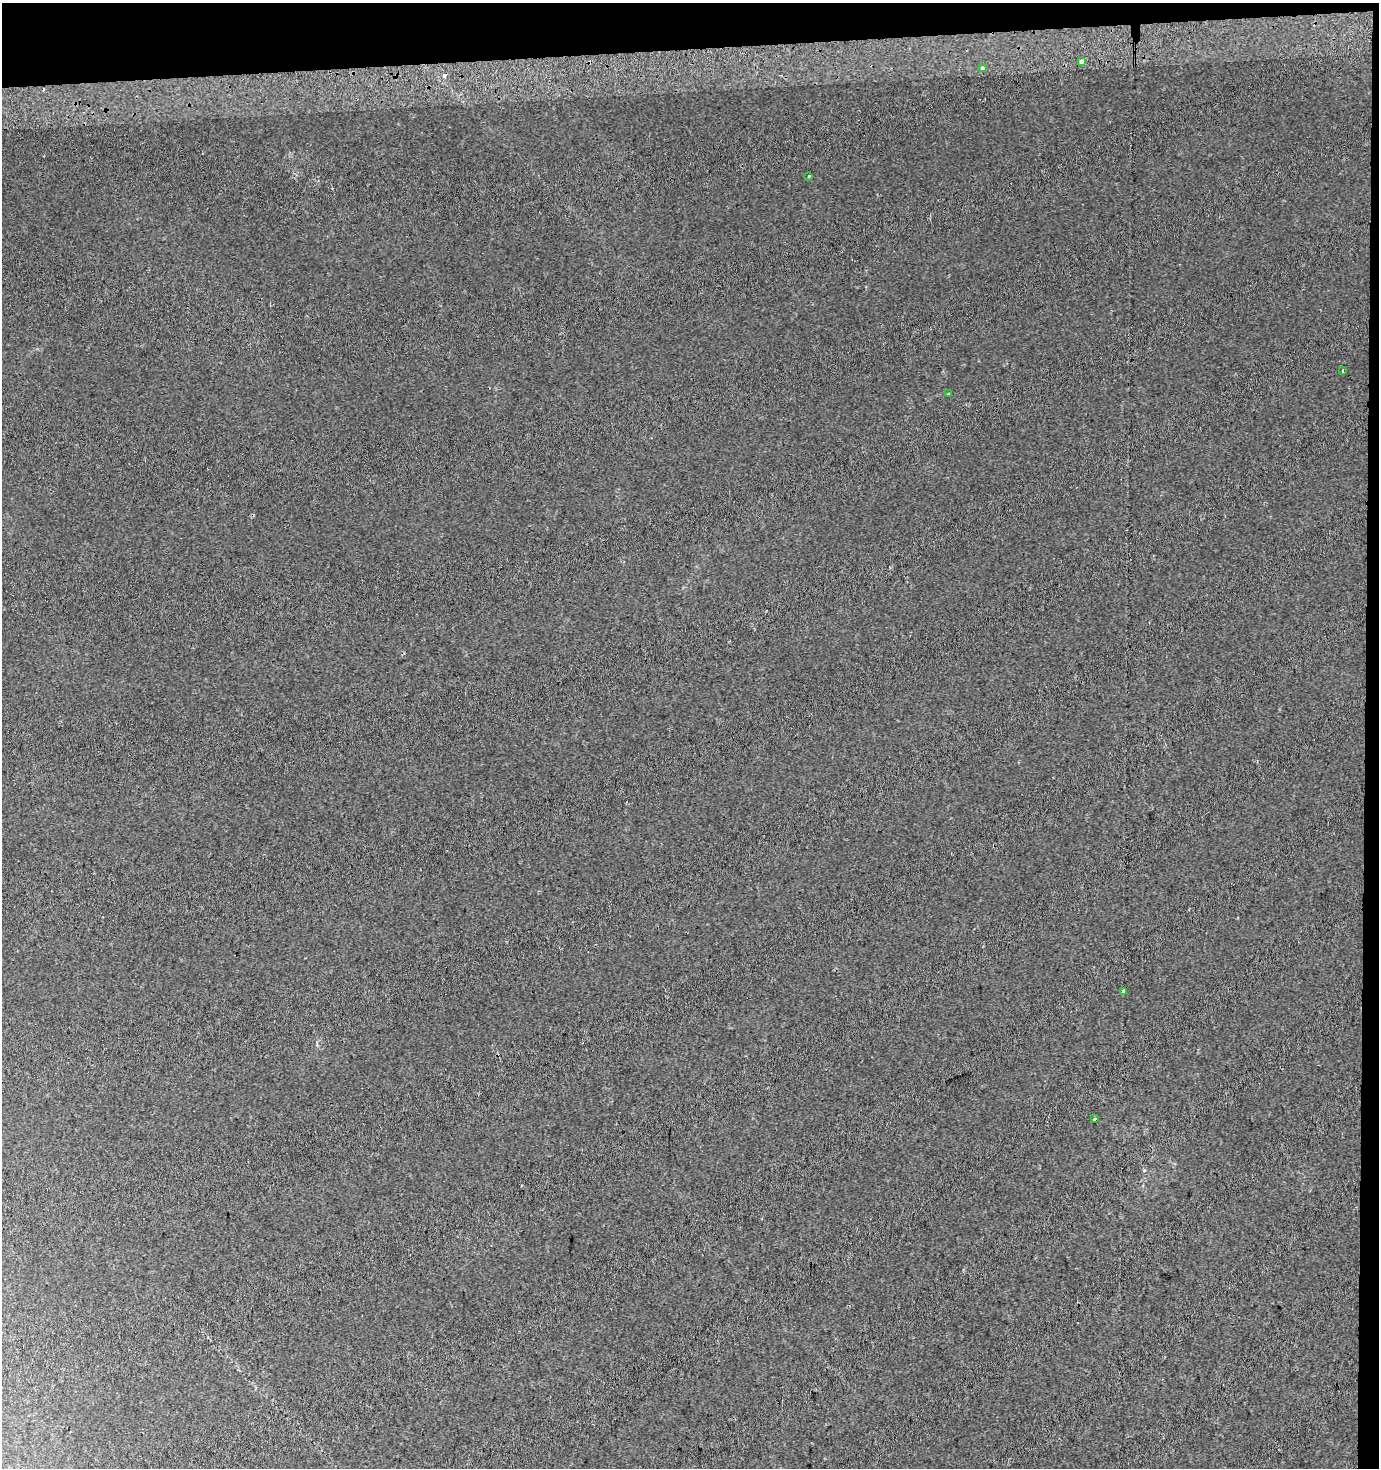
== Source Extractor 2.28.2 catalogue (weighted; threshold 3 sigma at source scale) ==
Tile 3 of 3 x 3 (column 3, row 1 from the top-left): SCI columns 2755-4131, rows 2972-4437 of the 4131 x 4478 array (HDU 1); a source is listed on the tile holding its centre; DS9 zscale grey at full resolution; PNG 1381 x 1470 px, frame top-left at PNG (2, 3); each listed source drawn as its Kron ellipse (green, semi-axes under 4 px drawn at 4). Shown black and unused: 4% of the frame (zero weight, under 2 of 3 exposures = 2% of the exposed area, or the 3 px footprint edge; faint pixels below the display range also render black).
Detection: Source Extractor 2.28.2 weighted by HDU 2 'WHT'; one run over the whole footprint, this tile lists its part. Background 0.0216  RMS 0.0095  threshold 0.0427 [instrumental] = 3 sigma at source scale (4.5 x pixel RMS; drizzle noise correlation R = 1.50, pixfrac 1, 0.0396/0.0396 arcsec/px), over >= 5 px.
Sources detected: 10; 3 cosmic-ray / hot-pixel residue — neither listed nor drawn; the other 7 listed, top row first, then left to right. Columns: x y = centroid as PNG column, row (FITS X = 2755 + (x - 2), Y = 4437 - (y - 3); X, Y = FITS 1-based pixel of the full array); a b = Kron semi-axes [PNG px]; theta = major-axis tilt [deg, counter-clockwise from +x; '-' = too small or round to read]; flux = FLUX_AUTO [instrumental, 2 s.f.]
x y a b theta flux
1081 61 3 3 - 23
982 68 3 3 - 4.5
809 176 3 3 - 3.9
1343 371 4 2 - 1.1
949 394 3 3 - 1.2
1124 992 3 3 - 19
1095 1119 3 2 - 1.2